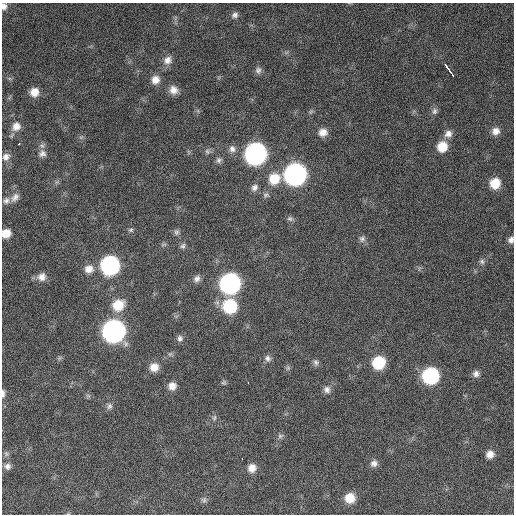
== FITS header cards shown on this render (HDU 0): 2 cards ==
NAXIS1  =                  512 / Axis length
NAXIS2  =                  512 / Axis length

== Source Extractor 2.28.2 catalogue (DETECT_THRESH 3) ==
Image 512 x 512 px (HDU 0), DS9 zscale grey, 1 PNG px = 1 image px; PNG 516 x 516 px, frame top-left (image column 1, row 512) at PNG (2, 3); no overlay
Background 772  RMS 27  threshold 82.3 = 3 sigma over >= 5 px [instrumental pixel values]
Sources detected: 71; all 71 listed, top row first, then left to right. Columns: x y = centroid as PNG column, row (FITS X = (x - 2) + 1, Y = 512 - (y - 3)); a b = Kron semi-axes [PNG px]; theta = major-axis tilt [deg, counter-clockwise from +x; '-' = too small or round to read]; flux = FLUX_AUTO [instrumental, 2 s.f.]
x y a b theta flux
4 6 8 6 85 8100
235 15 8 7 - 6500
167 60 12 10 50 14000
258 70 9 8 - 7000
449 70 14 3 -54 29000
155 80 10 9 - 16000
173 90 10 9 - 15000
34 92 9 8 - 20000
434 111 10 7 75 6400
16 126 11 10 - 16000
496 131 10 9 - 13000
323 132 10 9 - 15000
448 134 10 9 - 11000
19 144 3 2 - 3700
442 147 10 10 - 34000
232 149 10 8 -65 9100
207 151 8 7 - 5100
42 153 10 10 - 9900
255 154 12 11 - 770000
6 157 10 8 49 9300
219 160 8 7 - 5600
295 174 12 11 - 780000
274 179 12 11 - 41000
495 183 9 9 - 36000
254 187 9 8 - 7600
266 195 8 6 10 5000
15 197 13 8 51 9600
6 201 9 8 - 7400
290 219 9 6 -25 4800
131 230 7 5 3 3600
176 232 8 7 - 5300
6 233 8 7 - 23000
362 239 9 8 - 5900
511 240 8 7 - 7500
183 246 8 7 - 4900
482 261 8 7 - 5600
110 265 11 11 - 410000
89 269 12 10 27 17000
42 277 11 10 - 15000
197 279 9 8 - 8200
230 283 11 11 - 620000
118 305 13 12 - 41000
230 306 11 11 - 110000
113 331 11 11 - 940000
180 338 9 8 - 6500
170 354 6 5 - 3300
59 358 7 4 71 2900
267 358 9 8 - 7200
316 362 8 7 - 5500
379 362 10 9 - 83000
154 367 9 9 - 19000
288 368 6 6 - 3600
476 374 9 8 - 7700
430 376 11 10 - 230000
224 383 7 5 2 3300
248 383 3 2 - 2500
172 386 8 8 - 15000
327 390 10 9 - 8600
3 393 11 4 -88 6100
88 396 7 4 -2 3300
109 406 9 7 73 6000
214 418 8 6 88 4400
280 436 8 6 26 4700
6 454 8 6 -69 4100
490 454 9 8 - 15000
242 459 3 2 - 2600
374 463 9 8 - 8800
7 466 9 8 - 7700
252 468 9 9 - 16000
350 498 9 9 - 33000
204 500 9 7 89 4800
At the frame edge (FLAGS 8, measured only in part): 4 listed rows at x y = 4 6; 6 233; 511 240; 3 393